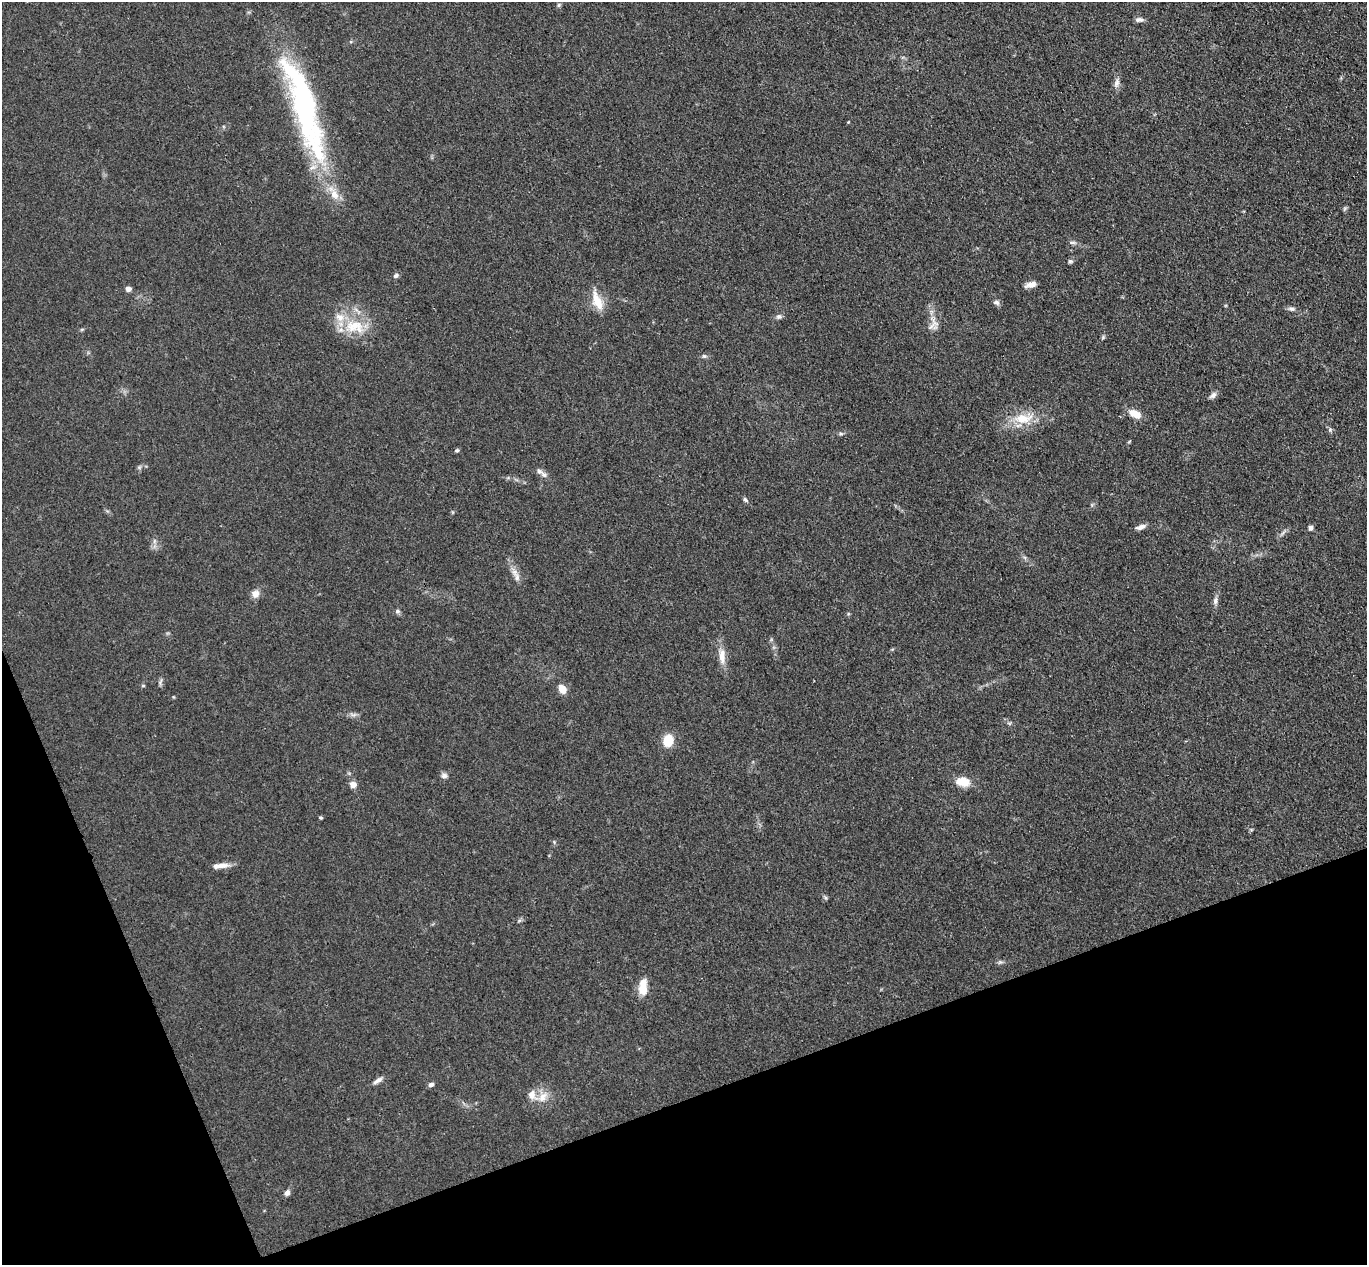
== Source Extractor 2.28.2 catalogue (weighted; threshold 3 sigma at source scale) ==
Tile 14 of 4 x 4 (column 2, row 4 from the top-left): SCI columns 1420-2784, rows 174-1436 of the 5571 x 5525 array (HDU 1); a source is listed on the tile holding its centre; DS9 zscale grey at full resolution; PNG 1369 x 1267 px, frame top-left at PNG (2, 2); no overlay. Shown black and unused: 18% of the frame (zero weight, under 3 of 4 exposures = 5% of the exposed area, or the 3 px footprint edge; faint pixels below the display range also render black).
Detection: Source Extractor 2.28.2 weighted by HDU 2 'WHT'; one run over the whole footprint, this tile lists its part. Background 0.0885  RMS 0.0071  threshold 0.0318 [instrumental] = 3 sigma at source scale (4.5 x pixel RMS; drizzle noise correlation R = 1.50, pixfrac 1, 0.05/0.05 arcsec/px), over >= 5 px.
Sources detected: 59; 1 inside a brighter object's white glare — not listed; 4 inside a brighter listed object's ellipse — not listed separately; the other 54 listed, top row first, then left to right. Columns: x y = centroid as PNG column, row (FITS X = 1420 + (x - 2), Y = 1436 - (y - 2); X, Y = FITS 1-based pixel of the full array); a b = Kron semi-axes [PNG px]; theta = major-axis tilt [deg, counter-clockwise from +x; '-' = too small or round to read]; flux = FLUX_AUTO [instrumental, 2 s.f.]
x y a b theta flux
559 5 6 4 89 1.1
1139 20 10 6 0 2.7
1117 83 14 7 78 3.5
303 107 100 30 -73 160
1345 208 7 4 59 1.1
1073 243 11 4 -5 1.7
1070 261 6 5 - 1.3
396 275 7 5 32 1.9
1031 284 12 6 17 4.8
128 289 6 5 - 3
597 301 27 11 -69 12
996 302 8 7 - 2.1
1291 309 10 5 -14 2.2
779 317 8 6 0 2.2
933 323 22 12 74 7.6
354 326 32 19 -6 26
82 329 6 4 19 0.89
1103 337 5 5 - 0.95
704 356 6 6 - 1.3
1213 395 10 6 39 2.8
1135 414 16 9 -26 8.8
1023 418 30 15 9 20
1330 430 7 5 -48 1.4
841 434 6 4 -1 1.2
457 450 6 5 - 1.2
544 474 11 7 -48 3.3
745 500 7 4 -45 1.5
1141 527 14 6 17 3.6
1310 528 6 5 - 2.5
1283 533 9 3 45 1.7
154 541 7 4 89 1.7
517 577 13 7 -81 4.5
255 594 11 9 57 4.5
1215 601 10 7 77 2.7
397 611 7 6 - 1.7
722 656 26 9 -87 8.4
160 682 10 4 68 1.6
143 686 6 4 0 0.77
562 689 10 8 -58 7.2
354 715 10 3 21 1.6
668 741 12 9 74 15
444 775 9 7 -13 2.3
963 782 16 10 -9 11
353 784 8 7 - 4.5
321 817 4 3 - 0.99
1251 830 6 4 18 0.87
220 866 21 6 6 5.9
825 898 7 4 -45 1.1
1000 962 8 5 15 1.5
643 987 21 9 88 11
378 1080 13 5 33 3.4
431 1084 7 6 - 2
543 1097 18 12 56 9.4
287 1193 7 6 - 2.7